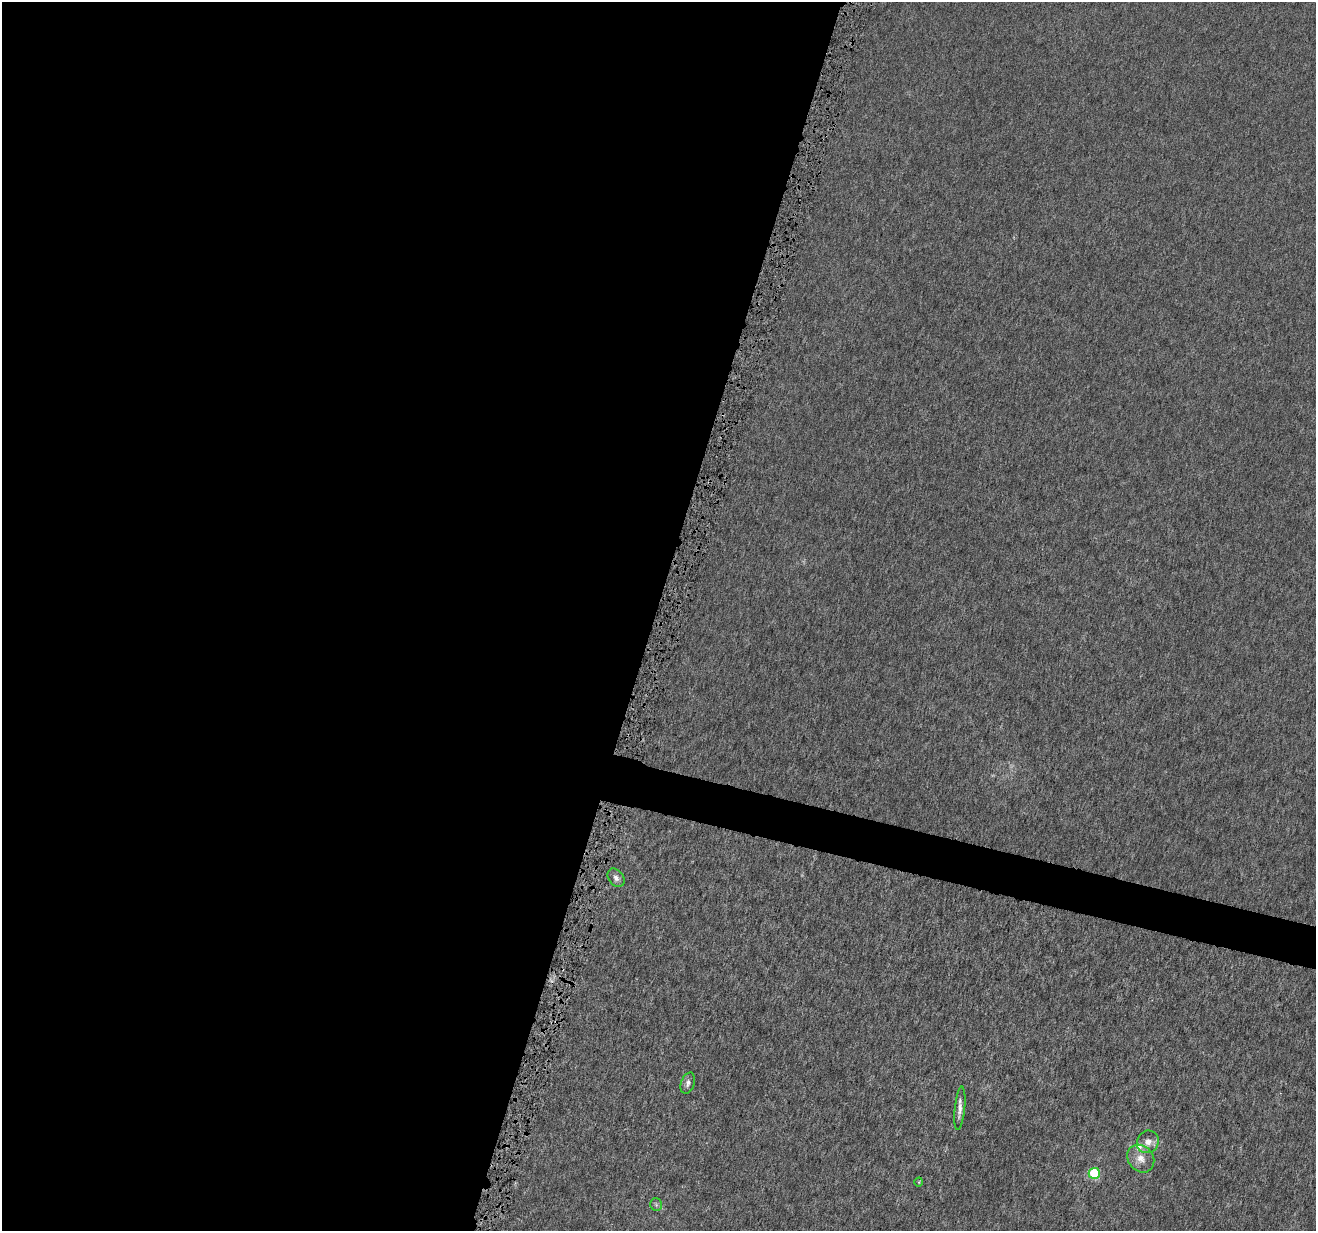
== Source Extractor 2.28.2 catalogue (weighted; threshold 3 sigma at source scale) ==
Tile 5 of 4 x 4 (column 1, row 2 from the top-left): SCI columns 12-1325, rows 2740-3968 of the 5271 x 5418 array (HDU 1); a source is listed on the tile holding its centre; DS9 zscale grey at full resolution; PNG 1318 x 1233 px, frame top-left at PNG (2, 2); each listed source drawn as its Kron ellipse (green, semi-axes under 4 px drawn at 4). Shown black and unused: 52% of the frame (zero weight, under 4 of 8 exposures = <1% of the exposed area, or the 3 px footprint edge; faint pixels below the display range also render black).
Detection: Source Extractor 2.28.2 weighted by HDU 2 'WHT'; one run over the whole footprint, this tile lists its part. Background -1.52e-05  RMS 7.5e-04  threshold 0.00307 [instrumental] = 3 sigma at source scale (4.09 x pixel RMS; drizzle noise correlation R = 1.36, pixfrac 0.8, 0.0396/0.0396 arcsec/px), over >= 5 px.
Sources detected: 9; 1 inside a brighter listed object's ellipse — not listed separately; the other 8 listed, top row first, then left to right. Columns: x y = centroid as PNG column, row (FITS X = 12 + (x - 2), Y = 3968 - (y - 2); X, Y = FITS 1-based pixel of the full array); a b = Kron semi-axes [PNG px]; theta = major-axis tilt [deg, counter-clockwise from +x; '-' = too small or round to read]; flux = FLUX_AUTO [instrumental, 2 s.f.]
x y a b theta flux
616 878 10 7 -54 0.34
688 1083 11 6 71 0.27
960 1108 22 5 84 0.45
1148 1142 12 10 55 0.6
1141 1159 15 12 -49 0.74
1094 1173 5 5 - 4.4
919 1182 4 3 - 0.062
656 1205 6 5 - 0.14